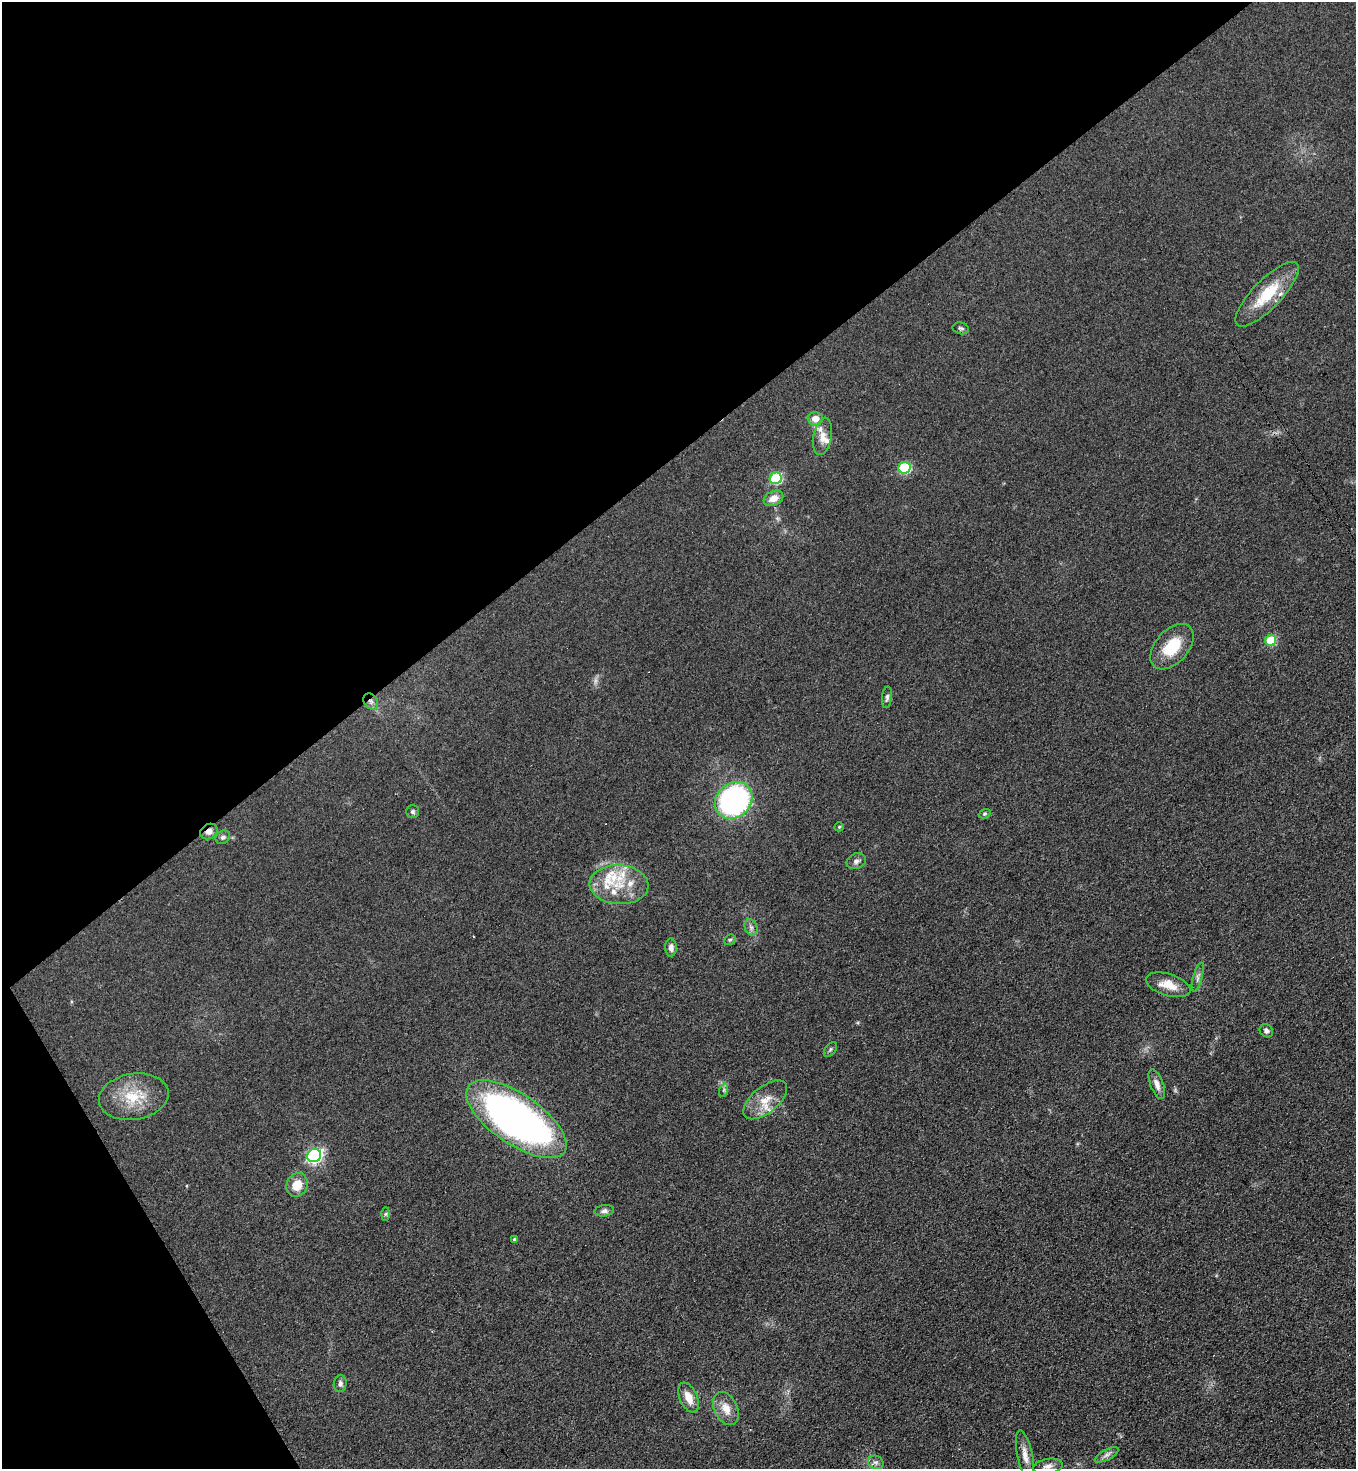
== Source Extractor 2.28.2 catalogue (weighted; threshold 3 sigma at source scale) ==
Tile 5 of 4 x 4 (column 1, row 2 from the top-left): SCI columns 316-1669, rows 2961-4427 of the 5908 x 5918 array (HDU 1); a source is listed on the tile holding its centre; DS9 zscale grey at full resolution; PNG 1358 x 1471 px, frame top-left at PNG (2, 2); each listed source drawn as its Kron ellipse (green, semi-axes under 4 px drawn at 4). Shown black and unused: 35% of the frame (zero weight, under 3 of 4 exposures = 3% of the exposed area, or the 3 px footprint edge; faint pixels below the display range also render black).
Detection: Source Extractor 2.28.2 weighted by HDU 2 'WHT'; one run over the whole footprint, this tile lists its part. Background 0.0764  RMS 0.0072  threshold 0.0324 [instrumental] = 3 sigma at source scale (4.5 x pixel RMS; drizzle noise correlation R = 1.50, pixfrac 1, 0.05/0.05 arcsec/px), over >= 5 px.
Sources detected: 52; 1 too faint to see at this stretch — neither listed nor drawn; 8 inside a brighter listed object's ellipse — not listed separately; the other 43 listed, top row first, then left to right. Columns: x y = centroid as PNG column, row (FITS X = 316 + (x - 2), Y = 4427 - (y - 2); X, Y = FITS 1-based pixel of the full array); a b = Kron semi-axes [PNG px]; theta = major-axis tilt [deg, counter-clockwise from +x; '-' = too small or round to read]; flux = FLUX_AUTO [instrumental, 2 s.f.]
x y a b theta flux
1267 294 43 14 46 28
961 328 8 6 -13 1.5
815 419 7 7 - 6.9
823 436 19 9 80 6.7
904 468 6 5 - 56
776 478 6 5 - 57
774 498 10 7 26 6.7
1271 640 5 5 - 31
1172 647 27 16 48 24
887 697 11 5 83 1.9
371 702 8 6 -58 2.5
734 800 20 17 41 190
413 812 6 6 - 1.4
985 814 6 4 20 0.99
839 827 4 4 - 1
209 832 9 7 29 4.6
223 837 8 6 33 2.2
856 861 10 7 23 2.8
619 885 29 19 -3 24
751 927 8 6 -68 2.3
730 940 6 5 - 1.1
671 948 9 6 -88 3.1
1198 977 15 4 74 2.5
1168 985 23 11 -17 11
1266 1031 7 6 - 2
830 1049 8 5 53 1.4
1157 1084 16 6 -69 4.5
724 1090 7 4 72 1.4
134 1097 35 23 9 27
765 1100 26 13 39 13
516 1119 58 25 -34 320
314 1156 7 6 - 160
297 1185 12 10 65 11
604 1211 10 5 8 2.4
386 1214 6 4 88 1.2
515 1239 4 3 - 1.6
340 1384 8 6 81 2.5
688 1398 16 8 -65 8.9
726 1409 17 11 -64 8.9
1025 1455 26 7 -78 6.4
1107 1455 13 5 28 2.7
876 1462 8 6 -22 2.2
1048 1466 15 7 10 4
Overlapping masked pixels (flux is a lower limit): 3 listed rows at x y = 371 702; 209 832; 516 1119